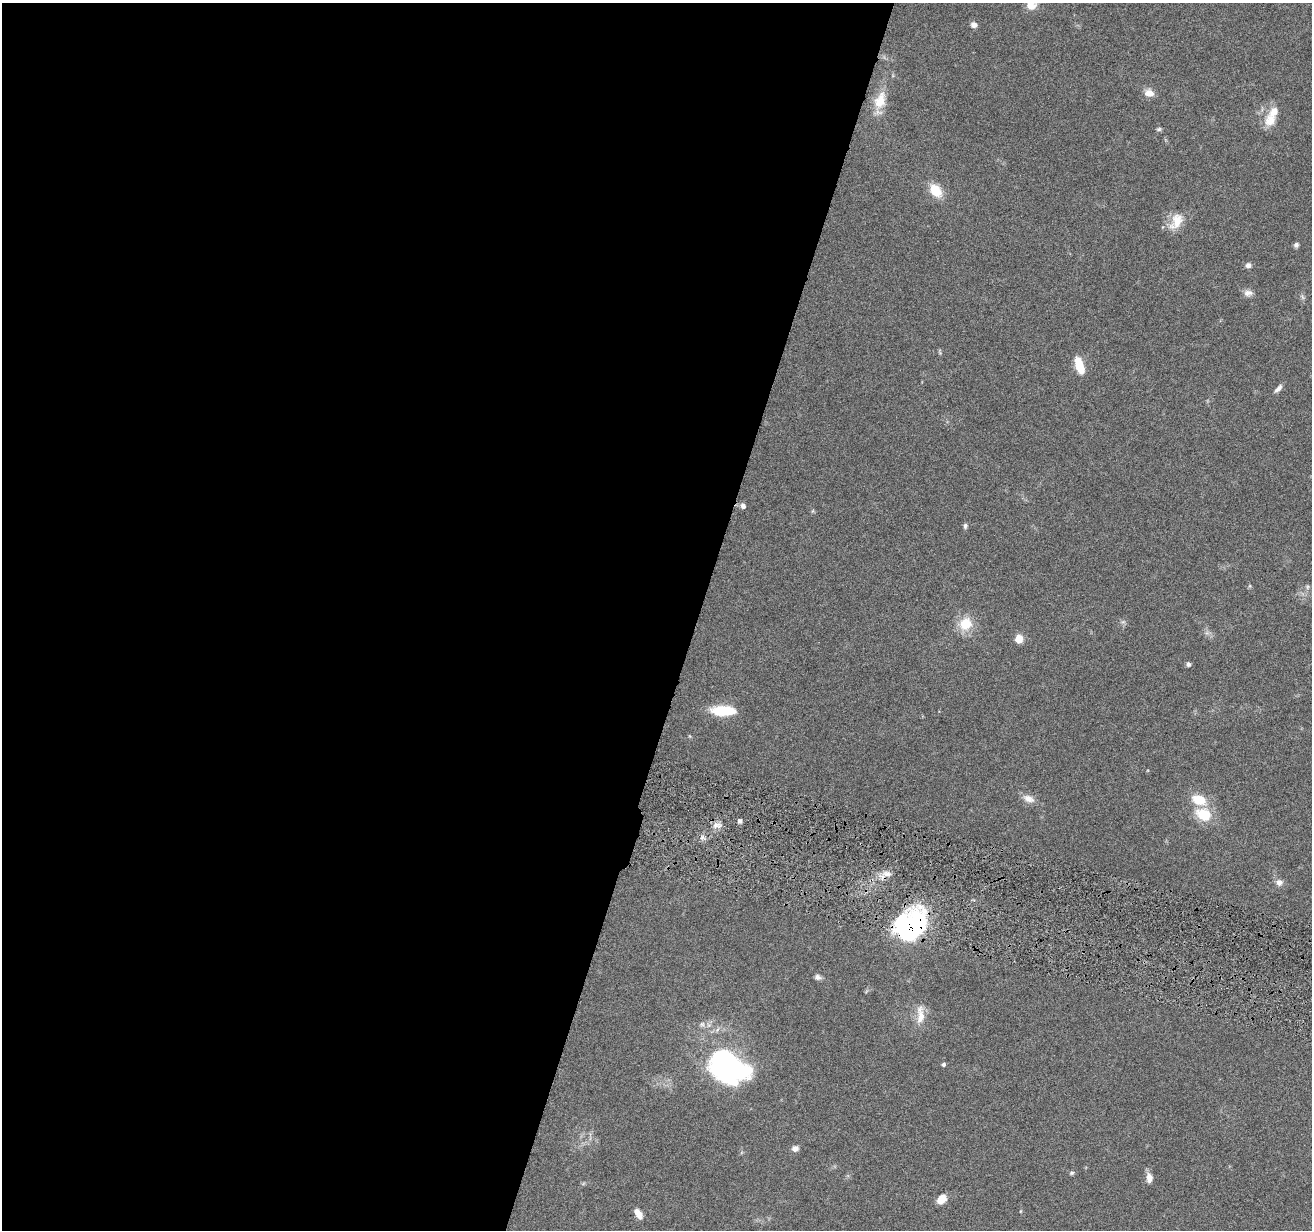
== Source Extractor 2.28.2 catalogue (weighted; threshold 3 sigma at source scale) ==
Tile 5 of 4 x 4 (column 1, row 2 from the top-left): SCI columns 3-1312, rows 2712-3939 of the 5242 x 5295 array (HDU 1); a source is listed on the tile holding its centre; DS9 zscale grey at full resolution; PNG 1314 x 1232 px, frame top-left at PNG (2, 3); no overlay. Shown black and unused: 53% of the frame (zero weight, under 4 of 8 exposures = <1% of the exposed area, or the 3 px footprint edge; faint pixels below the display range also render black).
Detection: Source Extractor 2.28.2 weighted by HDU 2 'WHT'; one run over the whole footprint, this tile lists its part. Background 0.0772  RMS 0.0044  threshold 0.0181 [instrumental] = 3 sigma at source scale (4.09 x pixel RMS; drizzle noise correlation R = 1.36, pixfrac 0.8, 0.05/0.05 arcsec/px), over >= 5 px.
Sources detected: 40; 2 inside a brighter listed object's ellipse — not listed separately; the other 38 listed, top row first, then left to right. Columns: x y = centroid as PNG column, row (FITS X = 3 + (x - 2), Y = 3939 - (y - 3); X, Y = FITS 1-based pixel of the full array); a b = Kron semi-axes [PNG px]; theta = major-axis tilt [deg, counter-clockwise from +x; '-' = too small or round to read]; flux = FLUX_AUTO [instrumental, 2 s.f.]
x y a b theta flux
1032 4 18 12 54 6.3
974 25 7 6 - 1.9
1149 93 11 9 -17 3.4
880 101 30 13 77 8.9
1270 120 18 15 63 6.2
1159 129 7 5 15 0.7
936 190 16 11 -51 8.5
1176 221 25 14 62 7.1
1296 245 6 5 - 1.1
1248 265 6 6 - 1.6
1248 293 12 8 4 2.2
1302 297 7 4 -71 0.81
1079 365 17 8 -73 9.8
1278 388 13 5 46 1.6
743 506 7 6 - 1.4
965 526 7 5 83 0.92
1307 587 7 4 89 0.77
965 624 13 12 - 10
1019 639 8 7 - 5
1188 664 6 5 - 0.98
724 711 27 10 -1 14
1029 799 18 9 -21 3.4
1204 814 19 14 -28 12
739 821 5 5 - 1.1
716 825 10 6 45 2.1
887 874 16 8 3 3.3
1279 882 9 8 - 2.1
911 926 34 26 34 70
818 977 8 6 -21 1.3
920 1015 29 10 -90 5.4
943 1064 5 4 - 0.9
728 1066 45 31 -36 94
795 1148 7 6 - 2.3
1072 1173 6 5 - 0.68
1149 1178 12 7 -82 2.6
942 1199 11 8 48 4.4
1021 1211 5 3 - 0.35
638 1214 12 6 -58 3.7
Overlapping masked pixels (flux is a lower limit): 1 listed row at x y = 911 926
Isophote crosses this tile's border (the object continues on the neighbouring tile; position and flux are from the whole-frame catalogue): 1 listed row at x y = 1032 4